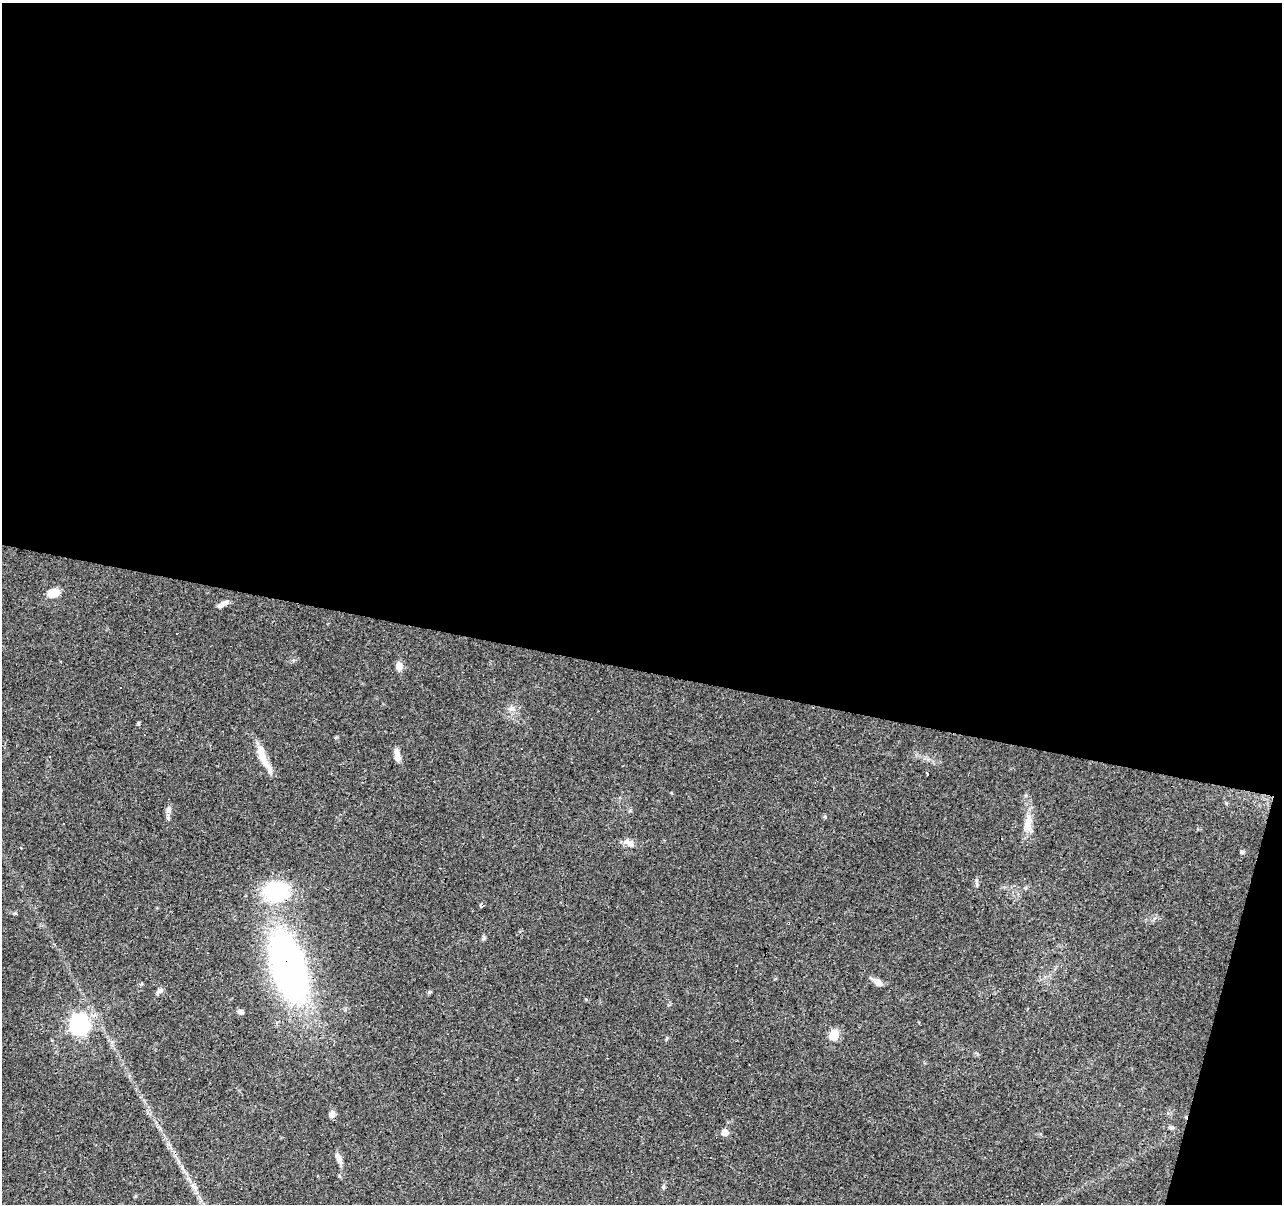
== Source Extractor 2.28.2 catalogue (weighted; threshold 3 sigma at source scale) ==
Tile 4 of 4 x 4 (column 4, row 1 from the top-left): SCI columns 3840-5119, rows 3825-5026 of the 5122 x 5305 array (HDU 1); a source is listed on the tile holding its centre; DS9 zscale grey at full resolution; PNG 1284 x 1206 px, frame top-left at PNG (2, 3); no overlay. Shown black and unused: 57% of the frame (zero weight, under 3 of 4 exposures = <1% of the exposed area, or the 3 px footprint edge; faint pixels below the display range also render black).
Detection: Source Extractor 2.28.2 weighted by HDU 2 'WHT'; one run over the whole footprint, this tile lists its part. Background 0.0456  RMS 0.0046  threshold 0.0206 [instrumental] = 3 sigma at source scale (4.5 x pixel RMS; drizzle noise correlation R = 1.50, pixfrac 1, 0.0396/0.0396 arcsec/px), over >= 5 px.
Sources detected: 33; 5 cosmic-ray / hot-pixel residue — not listed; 1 inside a brighter listed object's ellipse — not listed separately; the other 27 listed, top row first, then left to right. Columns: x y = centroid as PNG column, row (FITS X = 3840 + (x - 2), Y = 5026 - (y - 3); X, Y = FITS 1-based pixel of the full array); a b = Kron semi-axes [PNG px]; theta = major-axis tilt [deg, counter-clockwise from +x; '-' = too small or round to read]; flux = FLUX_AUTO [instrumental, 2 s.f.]
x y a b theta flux
54 593 12 8 13 5.9
222 604 16 5 26 2.3
399 666 9 7 -82 3.1
512 709 7 5 -12 1.4
49 756 3 2 - 0.57
397 756 15 7 -79 3.1
263 758 40 8 -65 7.4
168 810 10 6 80 1.7
825 817 5 5 - 0.6
1028 823 25 10 87 6.2
63 824 3 3 - 1.1
631 843 11 8 -28 2.7
1242 852 6 5 - 0.64
276 891 25 20 11 34
481 905 4 3 - 7.1
484 938 7 4 71 0.68
289 968 57 27 -73 210
878 983 9 7 -36 3
160 990 10 6 31 1.4
429 992 6 4 24 0.68
241 1012 7 6 - 1.5
79 1024 8 7 - 200
834 1035 6 6 - 22
332 1114 8 6 67 2.1
1171 1128 8 5 -21 1.1
725 1132 6 5 - 4.1
339 1158 14 6 -67 2.7
Overlapping masked pixels (flux is a lower limit): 2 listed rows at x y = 481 905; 289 968
Unlisted compact peaks at least as high as the median listed source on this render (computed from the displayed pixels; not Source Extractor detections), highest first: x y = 138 723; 663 1187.